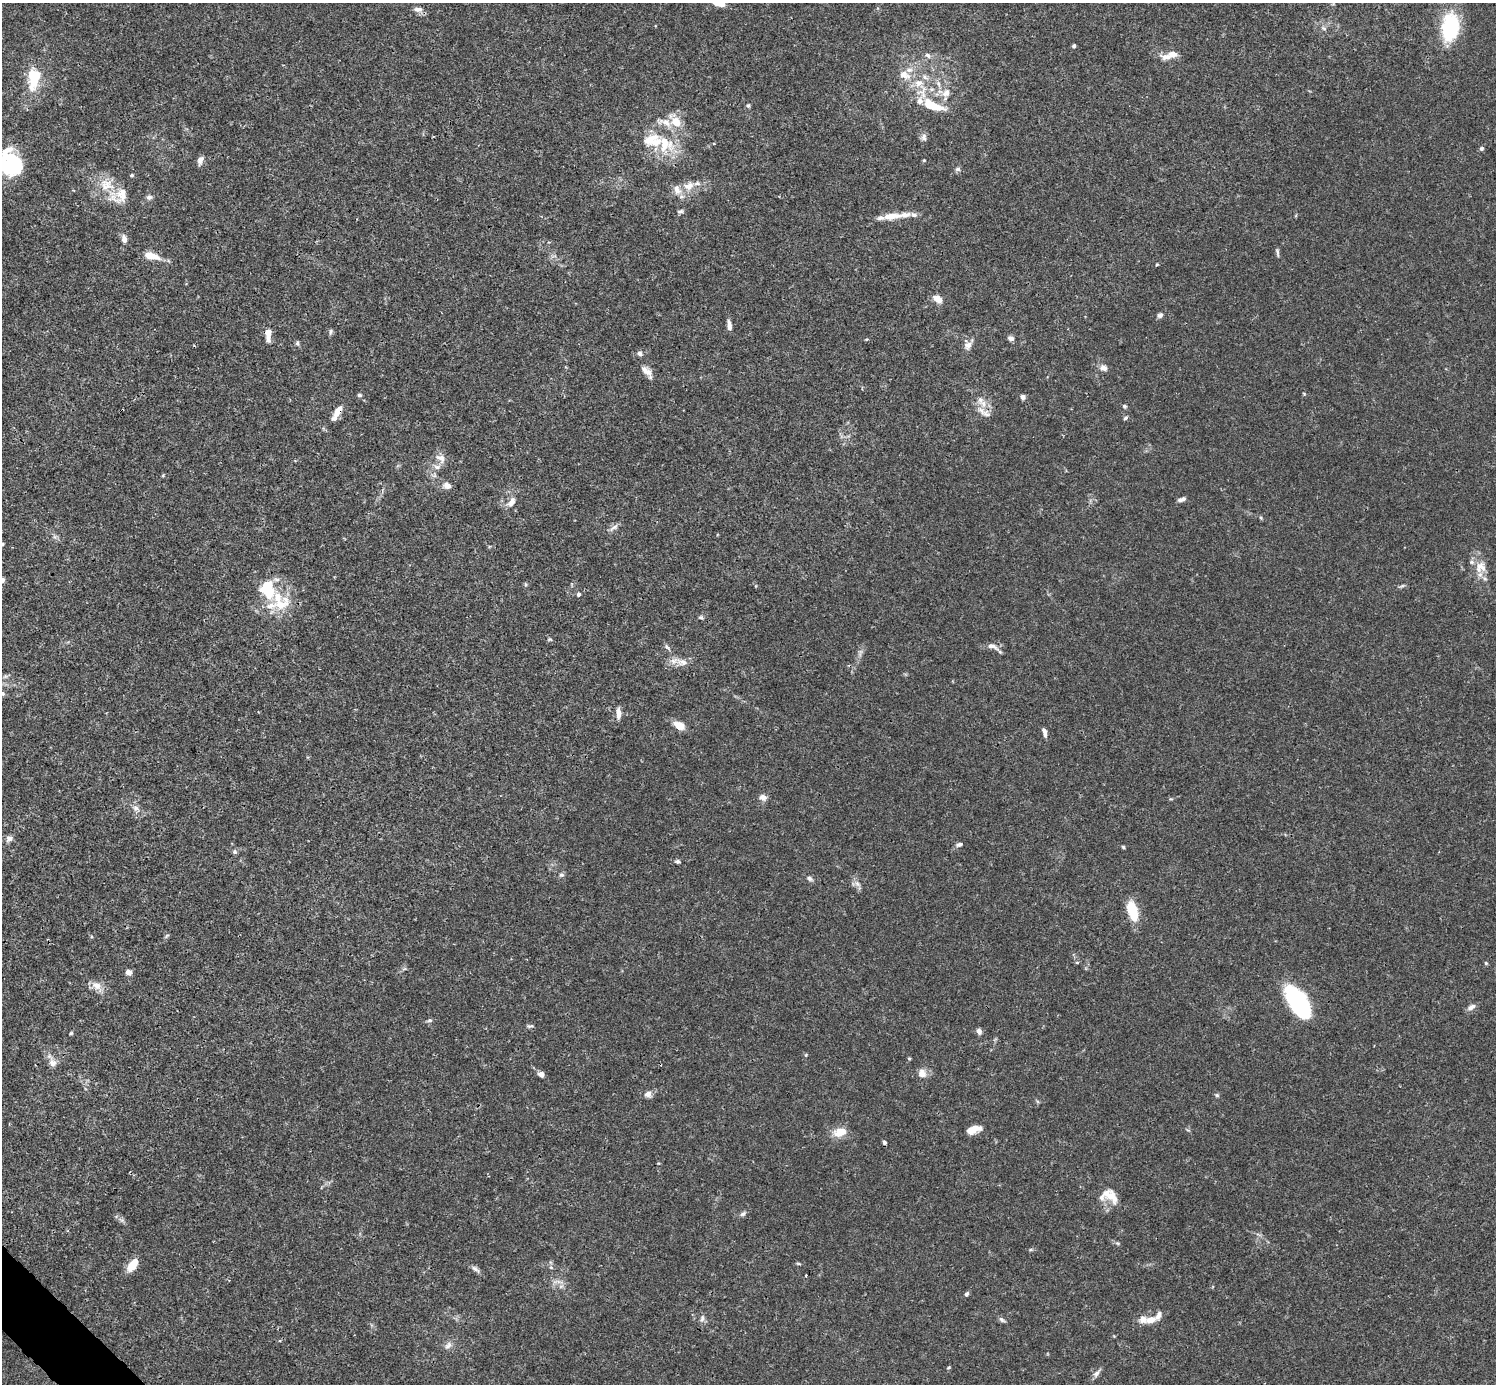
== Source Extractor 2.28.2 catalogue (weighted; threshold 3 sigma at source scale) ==
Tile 7 of 4 x 4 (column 3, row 2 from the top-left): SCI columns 2991-4484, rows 2920-4301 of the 5982 x 5981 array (HDU 1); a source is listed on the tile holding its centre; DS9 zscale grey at full resolution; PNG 1498 x 1386 px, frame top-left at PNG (2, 3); no overlay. Shown black and unused: <1% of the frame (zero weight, under 3 of 4 exposures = <1% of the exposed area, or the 3 px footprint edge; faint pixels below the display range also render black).
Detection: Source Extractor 2.28.2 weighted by HDU 2 'WHT'; one run over the whole footprint, this tile lists its part. Background 0.0165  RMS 0.0022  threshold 0.00975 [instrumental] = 3 sigma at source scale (4.5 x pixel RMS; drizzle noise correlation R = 1.50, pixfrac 1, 0.05/0.05 arcsec/px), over >= 5 px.
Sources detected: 145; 3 inside a brighter object's white glare — not listed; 24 inside a brighter listed object's ellipse — not listed separately; the other 118 listed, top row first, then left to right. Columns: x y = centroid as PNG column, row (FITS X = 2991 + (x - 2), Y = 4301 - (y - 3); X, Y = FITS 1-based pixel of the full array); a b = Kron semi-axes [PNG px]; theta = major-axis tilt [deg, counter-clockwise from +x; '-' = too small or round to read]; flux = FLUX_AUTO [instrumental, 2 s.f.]
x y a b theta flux
719 4 14 6 -9 1.5
418 9 12 6 -3 1
1450 27 34 20 83 13
1324 28 8 5 -21 0.44
1074 46 4 4 - 0.39
1172 54 18 7 8 2.1
928 55 9 6 -39 0.67
35 74 21 15 -19 4.3
904 74 15 9 -25 2.2
919 83 14 12 7 2.9
938 84 10 5 -72 0.79
931 89 7 5 19 0.6
946 93 11 9 43 1.6
931 105 26 11 -24 5.8
748 106 6 5 - 0.34
676 122 12 10 -32 3.3
924 137 12 6 -85 0.77
664 144 25 22 -40 8.7
1481 149 6 5 - 0.41
200 160 11 6 69 1
924 160 4 4 - 0.18
9 164 27 15 69 12
958 169 7 5 0 0.49
132 175 4 4 - 0.32
107 185 24 17 -21 4.8
689 186 15 10 28 2.5
149 197 7 6 - 0.61
680 211 9 5 18 0.45
891 216 25 8 6 2.9
124 239 9 6 -83 1.1
1277 252 11 4 -79 0.45
151 256 18 7 -12 3.2
1157 264 3 3 - 0.21
938 299 11 7 -40 1.8
1160 315 7 6 - 0.61
729 325 13 5 -83 0.97
331 332 9 4 80 0.39
268 334 14 6 -86 2.2
1011 338 7 6 - 0.77
866 339 4 3 - 0.2
297 343 6 5 - 0.39
968 345 12 9 43 1.2
640 353 6 6 - 0.58
1104 368 11 8 -20 1
647 371 20 8 -49 1.6
359 395 6 4 -14 0.36
1023 397 5 5 - 0.9
983 404 13 9 -70 1.9
1124 406 6 4 -30 0.37
338 411 14 7 59 1.9
1125 418 6 4 37 0.32
441 458 14 10 -38 1.7
447 486 11 8 -17 1.2
1182 499 10 4 19 0.7
511 502 13 8 53 1.5
614 527 15 5 35 0.87
2 544 6 4 29 0.38
1481 567 17 15 39 2.9
2 580 6 6 - 0.6
525 584 6 4 -88 0.27
1402 586 7 4 18 0.35
267 589 26 20 -72 8
578 594 5 5 - 0.51
701 617 6 5 - 0.4
550 639 6 3 -19 0.27
992 646 15 7 -19 1.4
667 647 11 4 -46 0.49
682 662 18 9 -13 2
2 693 6 6 - 0.42
618 713 14 5 -89 1.3
679 726 11 7 -29 2.8
1044 732 10 5 -77 0.9
763 797 10 8 -14 0.98
1171 799 6 3 -16 0.23
136 808 9 6 -17 0.78
9 839 8 6 23 1
959 844 7 5 18 0.68
1123 847 5 4 - 0.26
235 852 6 6 - 0.44
678 861 6 5 - 0.44
562 875 7 5 0 0.45
810 878 9 5 -29 0.6
857 884 10 6 -62 0.91
1132 910 18 8 -72 8.8
167 935 6 4 20 0.28
1486 963 5 4 - 0.26
129 972 7 6 - 0.94
96 985 14 11 -29 1.9
1296 1000 30 18 -57 22
1471 1007 12 6 32 0.85
430 1020 7 5 0 0.43
530 1026 9 4 16 0.38
979 1031 6 5 - 0.94
71 1033 5 4 - 0.26
806 1055 4 4 - 0.24
909 1058 4 4 - 0.23
52 1063 12 9 -37 1.4
922 1073 12 11 - 1.6
541 1074 7 6 - 0.78
648 1094 9 7 33 1.1
1217 1095 6 5 - 0.32
974 1129 15 7 19 2.6
840 1132 18 11 17 2.9
884 1142 5 4 - 0.42
1111 1197 25 17 -9 3.6
743 1214 9 5 26 0.55
1117 1243 6 4 -12 0.33
798 1263 6 3 -19 0.24
133 1265 13 7 53 4.1
475 1269 13 5 -36 0.74
561 1286 7 4 19 0.44
967 1294 6 5 - 0.45
702 1318 10 6 78 0.68
1002 1320 10 5 -38 0.52
1151 1320 13 8 23 1.9
448 1345 12 7 44 0.96
949 1367 5 3 - 0.21
1097 1373 12 6 52 0.91
Overlapping masked pixels (flux is a lower limit): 2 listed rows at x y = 151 256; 338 411
Isophote crosses this tile's border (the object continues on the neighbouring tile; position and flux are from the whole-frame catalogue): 5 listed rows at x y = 719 4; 9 164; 2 544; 2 580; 2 693